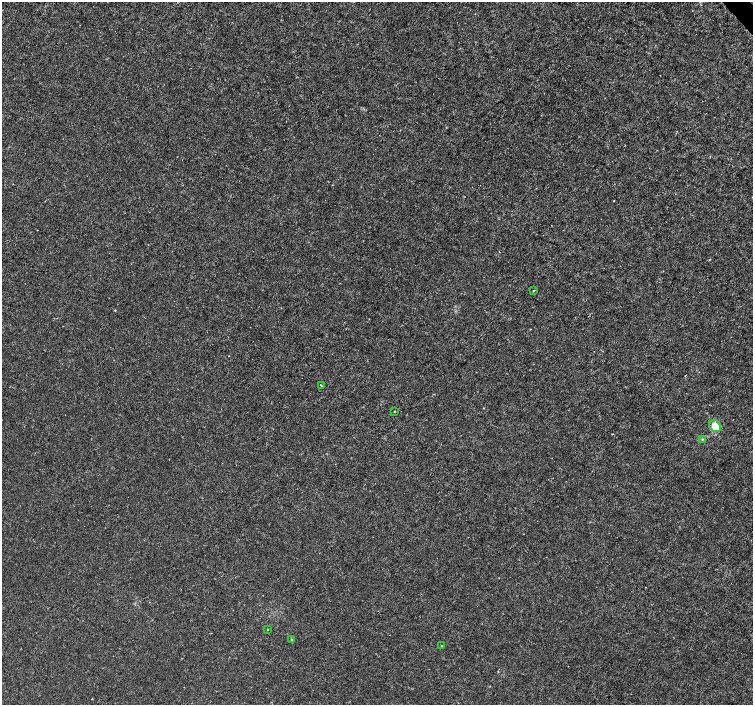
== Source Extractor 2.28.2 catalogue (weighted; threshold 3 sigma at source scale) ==
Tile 10 of 4 x 4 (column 2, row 3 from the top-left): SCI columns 1507-3007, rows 1615-3019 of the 6011 x 5972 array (HDU 1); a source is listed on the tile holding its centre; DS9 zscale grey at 2 x 2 block average (1 PNG px = mean of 2 x 2 image px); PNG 755 x 707 px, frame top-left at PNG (2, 2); each listed source drawn as its Kron ellipse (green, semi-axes under 4 px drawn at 4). Shown black and unused: <1% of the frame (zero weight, under 3 of 4 exposures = <1% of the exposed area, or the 3 px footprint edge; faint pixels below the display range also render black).
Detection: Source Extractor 2.28.2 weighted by HDU 2 'WHT'; one run over the whole footprint, this tile lists its part. Background -3.32e-04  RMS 0.0012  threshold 0.00538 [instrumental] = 3 sigma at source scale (4.5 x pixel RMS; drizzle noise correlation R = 1.50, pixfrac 1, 0.0396/0.0396 arcsec/px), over >= 5 px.
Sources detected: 8; all 8 listed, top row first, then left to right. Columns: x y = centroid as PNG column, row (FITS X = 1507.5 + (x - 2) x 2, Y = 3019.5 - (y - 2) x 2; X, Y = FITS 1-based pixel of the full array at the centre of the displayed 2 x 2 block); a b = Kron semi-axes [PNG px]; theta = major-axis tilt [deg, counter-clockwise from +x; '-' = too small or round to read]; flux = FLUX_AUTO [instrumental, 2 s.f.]
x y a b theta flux
533 291 2 2 - 0.29
321 386 3 2 - 0.22
394 411 2 2 - 0.15
715 426 7 5 -46 4.5
702 439 4 3 - 0.35
267 629 3 2 - 0.15
291 639 3 3 - 0.26
441 646 2 2 - 0.17